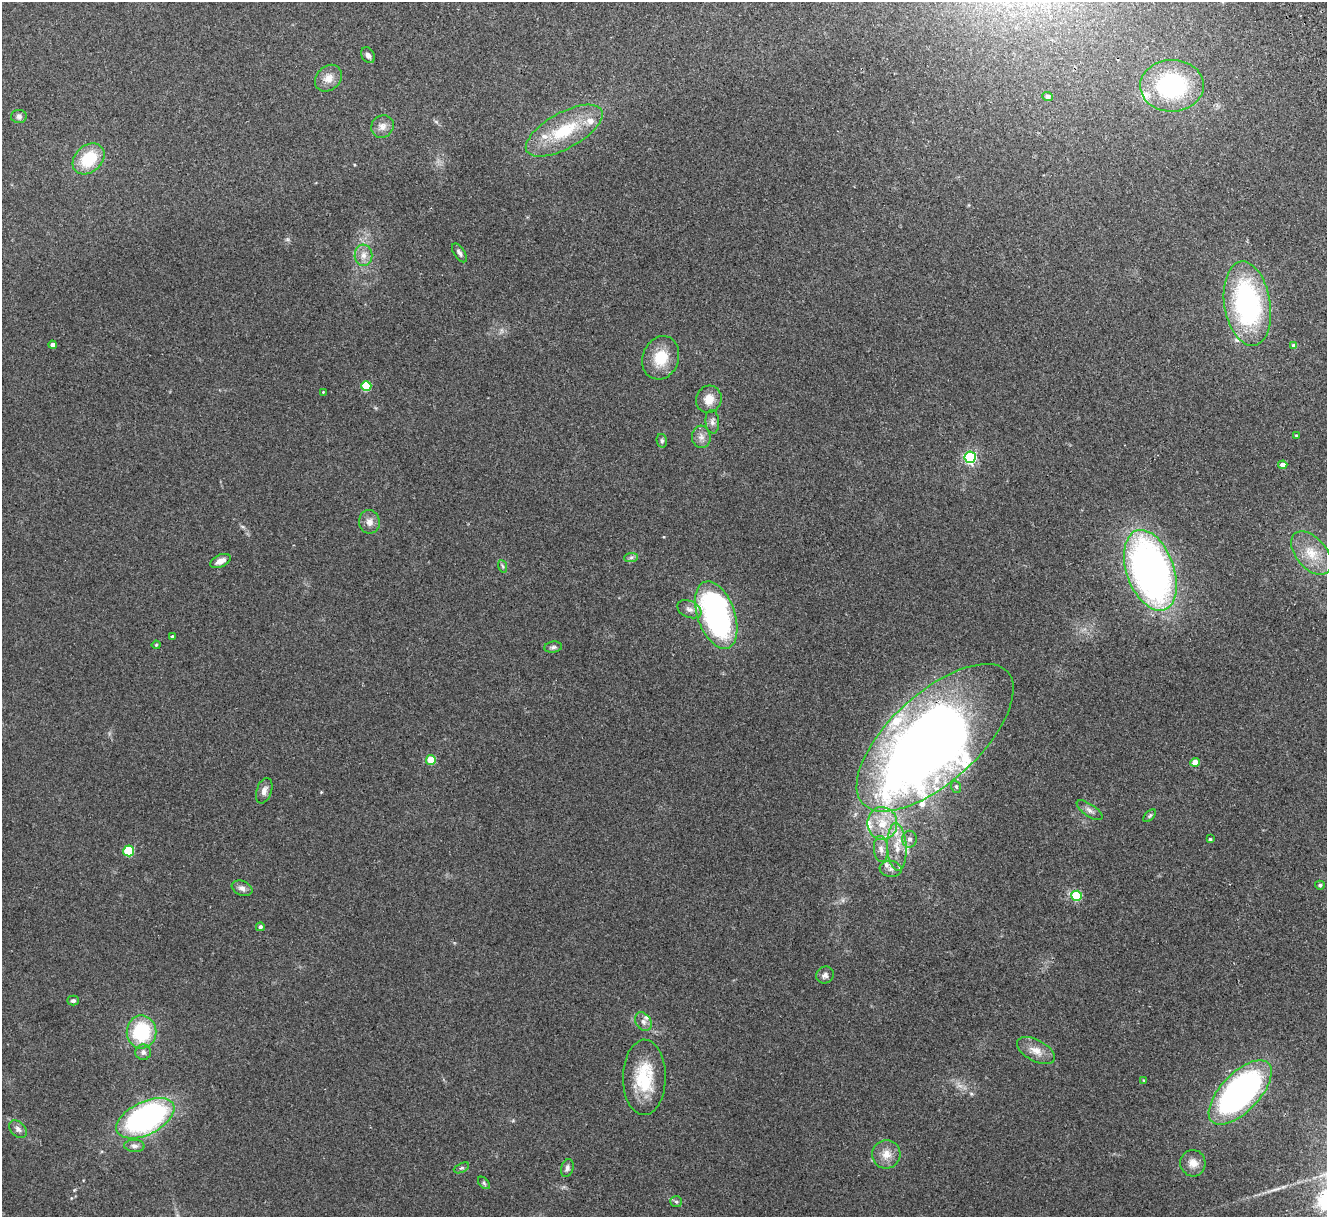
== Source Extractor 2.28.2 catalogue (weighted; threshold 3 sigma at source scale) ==
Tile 10 of 4 x 4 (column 2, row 3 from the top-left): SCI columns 1381-2705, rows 1385-2599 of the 5411 x 5322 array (HDU 1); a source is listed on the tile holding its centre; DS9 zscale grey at full resolution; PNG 1329 x 1219 px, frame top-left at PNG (2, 2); each listed source drawn as its Kron ellipse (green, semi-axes under 4 px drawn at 4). Shown black and unused: <1% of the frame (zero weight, under 2 of 3 exposures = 3% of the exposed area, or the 3 px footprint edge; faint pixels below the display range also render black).
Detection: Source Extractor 2.28.2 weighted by HDU 2 'WHT'; one run over the whole footprint, this tile lists its part. Background 0.072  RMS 0.0085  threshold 0.0381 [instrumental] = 3 sigma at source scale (4.5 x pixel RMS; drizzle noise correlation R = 1.50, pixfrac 1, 0.05/0.05 arcsec/px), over >= 5 px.
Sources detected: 79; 1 inside a brighter object's white glare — neither listed nor drawn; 8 inside a brighter listed object's ellipse — not listed separately; the other 70 listed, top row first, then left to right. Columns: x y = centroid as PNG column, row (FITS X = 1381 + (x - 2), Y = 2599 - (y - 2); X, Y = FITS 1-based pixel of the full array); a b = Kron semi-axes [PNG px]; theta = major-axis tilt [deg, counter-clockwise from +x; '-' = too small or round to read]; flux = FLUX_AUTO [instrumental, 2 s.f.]
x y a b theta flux
368 55 8 6 -59 3.2
328 78 15 12 45 8.5
1172 86 32 26 2 100
1048 97 5 4 - 2.9
19 116 8 6 -2 2.4
382 126 12 10 45 5.4
564 131 43 18 29 43
89 159 18 13 42 33
459 253 10 5 -56 2.6
363 255 10 9 - 6
1247 304 42 23 -81 150
53 345 4 4 - 3.2
1294 346 4 4 - 3.1
661 358 22 18 70 22
366 386 5 5 - 36
323 392 3 3 - 0.59
709 399 14 12 66 11
712 422 12 6 -85 3.3
1296 435 4 3 - 0.65
701 437 11 9 -85 4.8
662 441 7 5 -76 1.7
970 457 6 6 - 140
1283 465 5 4 - 5.3
369 522 12 10 -80 5.5
1311 553 25 15 -50 19
631 557 7 4 2 1.9
220 561 11 6 23 6.1
502 566 6 4 -70 1.2
1150 570 42 23 -70 410
689 609 13 8 -24 4.9
716 615 35 18 -70 200
172 636 4 3 - 1.9
156 645 4 4 - 0.86
553 647 9 5 8 2.1
935 738 98 44 42 1200
431 760 5 5 - 25
1195 762 4 4 - 11
956 787 6 5 - 1.6
264 791 13 7 71 4.6
1090 810 15 6 -35 3.7
1150 816 7 4 45 1.4
882 823 16 15 - 18
909 839 8 7 - 3.9
1210 839 3 3 - 1
897 847 24 9 -87 14
881 849 13 7 -86 5.1
129 851 5 5 - 48
891 869 11 8 -7 4.8
1320 885 5 4 - 1.5
242 888 10 7 -22 3.9
1077 896 5 5 - 40
260 927 4 4 - 2.2
825 975 9 8 - 3
73 1001 6 5 - 1.9
643 1022 10 7 -56 3.7
141 1032 16 15 - 53
1036 1051 20 10 -29 10
143 1052 8 7 - 3.3
644 1077 38 21 89 39
1144 1080 3 3 - 0.68
1240 1092 40 19 46 280
145 1118 31 16 27 220
18 1129 10 7 -45 3.6
134 1146 10 6 -2 2.9
886 1154 14 14 - 9.4
1193 1163 13 12 - 8
461 1168 8 4 25 1.5
567 1168 9 6 73 2.5
484 1183 7 4 -46 1.4
676 1202 6 5 - 1.5
Overlapping masked pixels (flux is a lower limit): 1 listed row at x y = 935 738